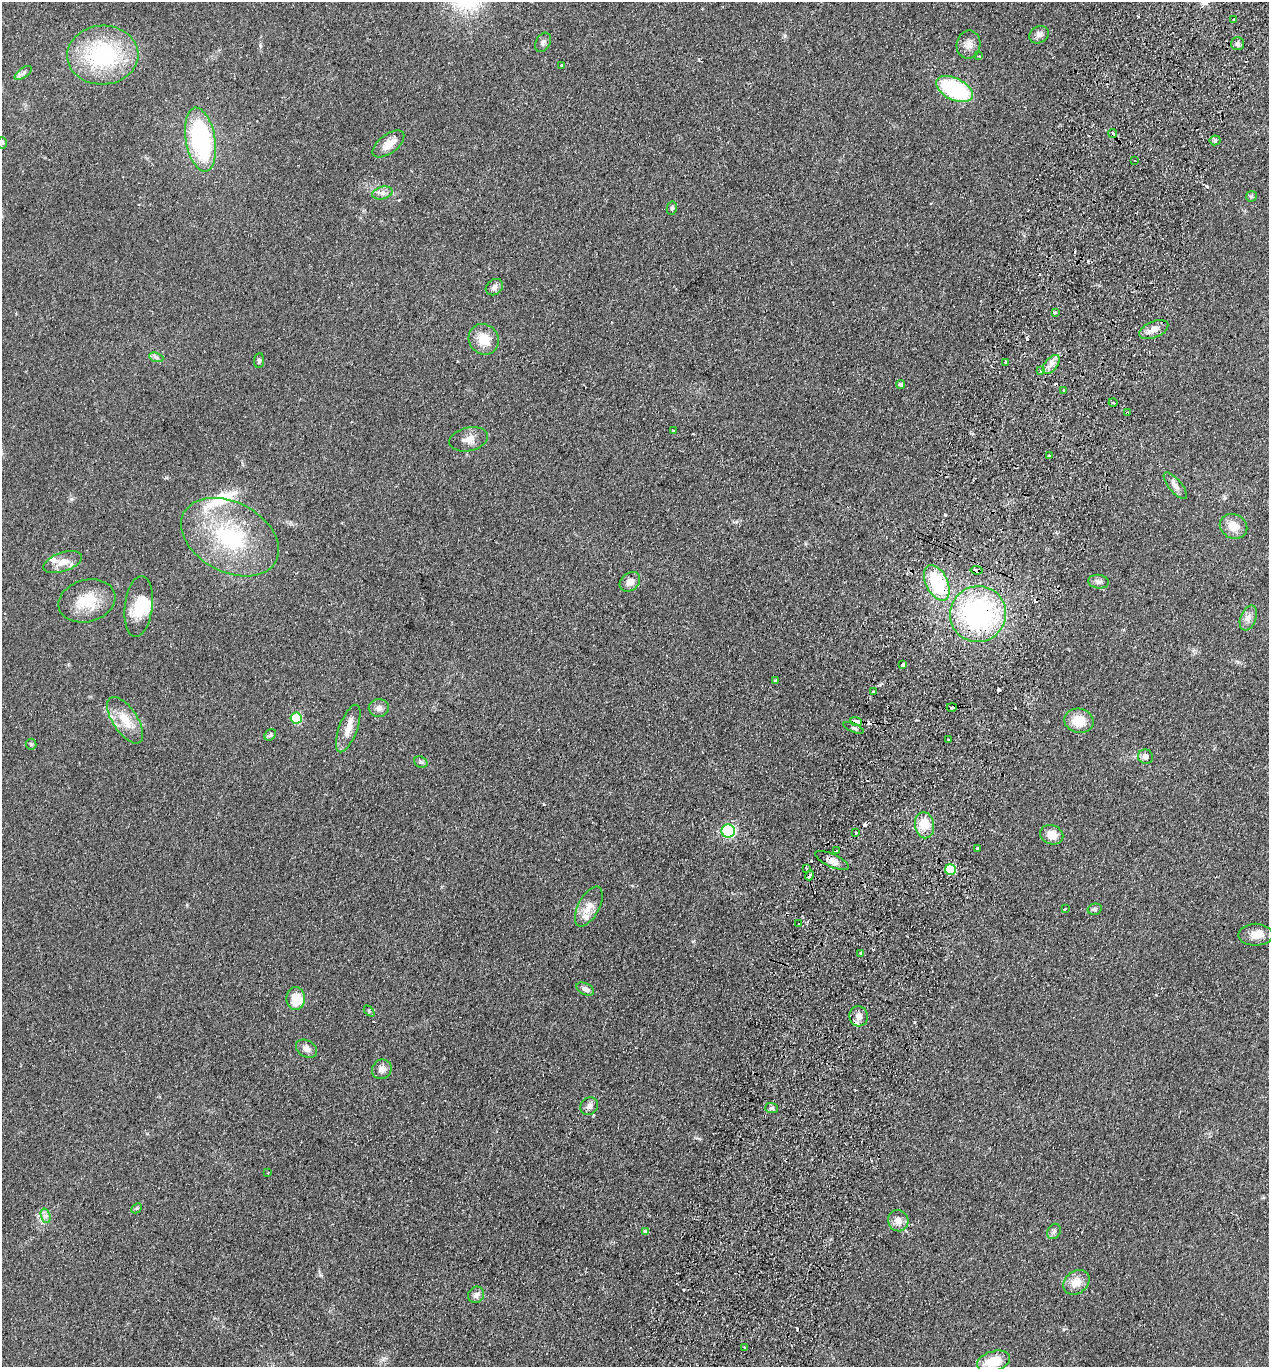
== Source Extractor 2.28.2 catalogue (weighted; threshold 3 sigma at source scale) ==
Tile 10 of 4 x 4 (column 2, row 3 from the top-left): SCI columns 1592-2858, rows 1390-2754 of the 5586 x 5508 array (HDU 1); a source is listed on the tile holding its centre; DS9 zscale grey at full resolution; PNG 1271 x 1369 px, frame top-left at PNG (2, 2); each listed source drawn as its Kron ellipse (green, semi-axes under 4 px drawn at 4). Shown black and unused: <1% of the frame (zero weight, under 2 of 3 exposures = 3% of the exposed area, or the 3 px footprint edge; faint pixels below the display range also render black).
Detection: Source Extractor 2.28.2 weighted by HDU 2 'WHT'; one run over the whole footprint, this tile lists its part. Background 0.0768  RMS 0.0083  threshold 0.0373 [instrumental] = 3 sigma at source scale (4.5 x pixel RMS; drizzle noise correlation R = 1.50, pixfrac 1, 0.05/0.05 arcsec/px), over >= 5 px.
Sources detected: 121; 1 inside a brighter object's white glare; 19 cosmic-ray / hot-pixel residue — neither listed nor drawn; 4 inside a brighter listed object's ellipse — not listed separately; the other 97 listed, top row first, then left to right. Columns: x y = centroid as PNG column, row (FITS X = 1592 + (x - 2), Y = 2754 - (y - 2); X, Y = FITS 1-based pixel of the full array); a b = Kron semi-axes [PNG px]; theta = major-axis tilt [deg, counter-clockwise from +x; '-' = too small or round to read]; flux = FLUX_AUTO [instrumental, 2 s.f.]
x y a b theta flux
1234 19 3 3 - 2.2
1039 35 10 8 29 3.5
543 42 10 7 61 2.7
1238 44 6 6 - 2.3
969 45 14 12 80 6.4
103 55 35 29 2 82
979 56 2 2 - 0.61
562 66 3 3 - 2.3
23 73 10 5 36 2.3
954 89 20 11 -26 75
1113 134 4 3 - 5.6
200 140 32 15 -80 110
1215 140 5 5 - 1.4
2 143 6 5 - 1.4
388 144 18 9 37 9.5
1135 161 2 2 - 0.73
382 193 10 6 15 3.5
1251 196 5 5 - 1.2
672 208 7 5 78 1.4
494 287 9 7 37 3.2
1056 312 3 3 - 3.1
1154 330 15 8 23 7
484 339 16 14 -50 15
156 357 7 4 -19 1.8
259 361 7 5 84 1.6
1006 362 3 3 - 6.2
1051 364 11 6 51 4.8
1040 371 4 3 - 0.96
901 385 4 4 - 1.7
1064 390 3 3 - 0.84
1113 403 4 3 - 0.86
1127 413 4 3 - 5
673 430 3 2 - 0.92
469 439 20 11 13 7.6
1049 456 3 3 - 2
1175 486 16 6 -50 4.6
1233 526 14 12 -23 11
230 537 52 35 -28 87
63 562 20 9 19 9.1
977 570 6 4 -7 5
630 582 11 8 40 5.4
1098 582 10 7 -7 3
937 583 19 11 -63 49
87 601 29 21 15 25
139 606 31 14 83 22
978 614 28 28 - 150
1248 618 13 7 68 4.7
903 664 3 3 - 18
775 681 4 3 - 2.9
873 692 3 3 - 2.1
952 707 5 3 - 6.8
379 708 10 9 - 3.9
296 718 5 5 - 34
125 720 27 12 -56 17
856 721 6 3 -21 6.4
1079 721 15 12 -12 16
348 728 25 9 69 11
854 728 11 3 -22 1.6
270 735 6 5 - 1.7
949 740 3 2 - 1.7
31 744 5 5 - 1.1
1146 757 8 7 - 4.5
421 762 7 5 -22 1.7
925 825 13 9 -82 17
728 831 6 6 - 100
856 833 3 3 - 3.1
1052 835 12 9 -21 9.4
977 848 3 3 - 2.6
836 851 3 3 - 2.9
832 860 18 6 -24 6
806 868 3 3 - 5.8
951 870 5 5 - 36
810 875 5 3 - 12
589 907 22 10 62 10
1065 909 3 3 - 1.2
1095 909 7 5 14 1.8
799 924 3 3 - 2.1
1256 935 17 11 0 7.9
861 953 3 3 - 5.7
585 989 9 5 -26 3.7
296 999 11 9 90 17
369 1011 6 4 -46 0.92
859 1016 10 9 - 5.8
306 1049 11 8 -31 4.9
382 1069 10 9 - 5.1
589 1106 9 8 - 3.4
771 1108 6 5 - 1.9
268 1173 2 2 - 0.59
137 1208 6 4 46 1.1
46 1216 7 4 -72 2.4
898 1221 11 10 - 6.4
1054 1231 8 6 57 2.5
646 1232 4 4 - 2.8
1076 1282 14 11 38 11
476 1295 8 7 - 3.1
744 1347 3 2 - 1
993 1361 17 10 17 20
Overlapping masked pixels (flux is a lower limit): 9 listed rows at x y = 1113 134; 1127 413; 977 570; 937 583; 978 614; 952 707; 856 721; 832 860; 810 875
Isophote crosses this tile's border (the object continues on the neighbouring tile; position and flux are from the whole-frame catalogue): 2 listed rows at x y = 2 143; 993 1361